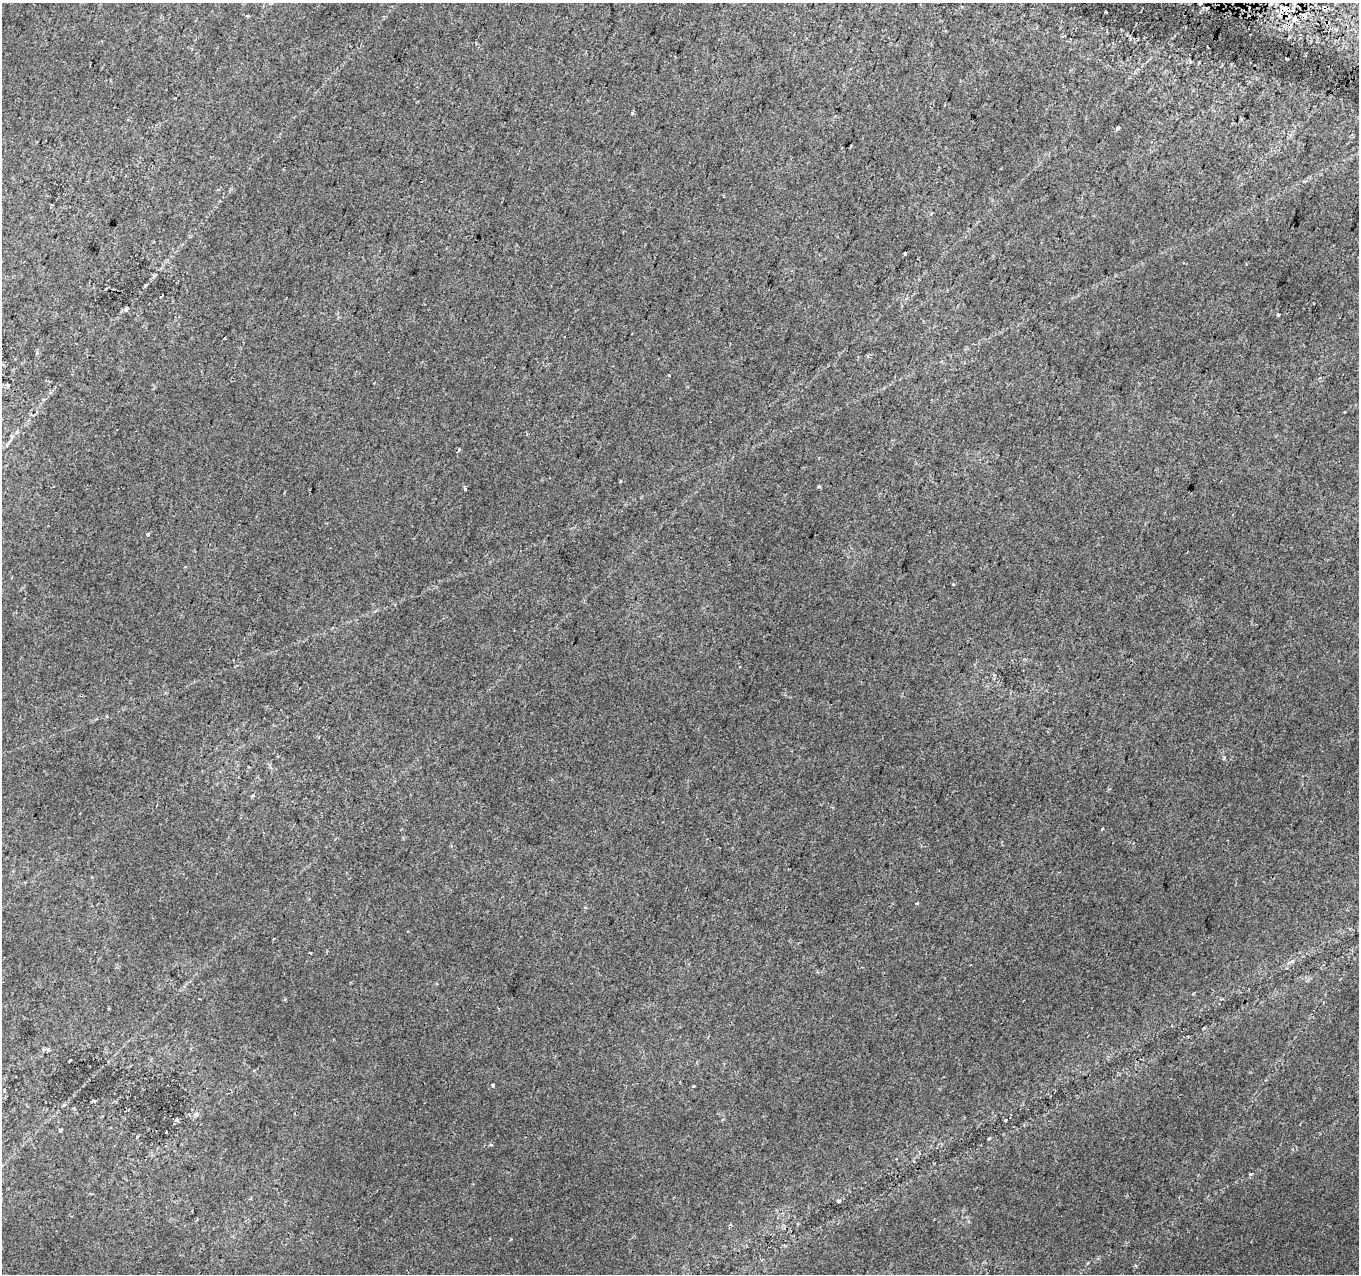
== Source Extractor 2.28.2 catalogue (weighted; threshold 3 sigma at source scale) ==
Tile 10 of 4 x 4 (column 2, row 3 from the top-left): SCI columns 1379-2735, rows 1591-2862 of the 5462 x 5661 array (HDU 1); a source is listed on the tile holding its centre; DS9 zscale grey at full resolution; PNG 1361 x 1276 px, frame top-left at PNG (2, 3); no overlay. Shown black and unused: <1% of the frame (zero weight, under 2 of 3 exposures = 2% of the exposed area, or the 3 px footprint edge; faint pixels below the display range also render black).
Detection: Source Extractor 2.28.2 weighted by HDU 2 'WHT'; one run over the whole footprint, this tile lists its part. Background 0.00388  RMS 0.0036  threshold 0.016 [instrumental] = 3 sigma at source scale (4.5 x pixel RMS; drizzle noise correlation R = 1.50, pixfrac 1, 0.0396/0.0396 arcsec/px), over >= 5 px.
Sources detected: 43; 4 cosmic-ray / hot-pixel residue — not listed; the other 39 listed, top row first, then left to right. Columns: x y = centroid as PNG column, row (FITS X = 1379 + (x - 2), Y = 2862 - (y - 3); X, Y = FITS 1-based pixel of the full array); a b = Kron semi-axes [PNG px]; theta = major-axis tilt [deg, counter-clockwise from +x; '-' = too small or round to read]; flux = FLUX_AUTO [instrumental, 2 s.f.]
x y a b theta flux
1200 3 5 3 - 0.37
1271 4 6 4 30 0.8
1325 8 7 5 -59 1
1283 9 11 10 - 3.7
1106 12 3 3 - 0.89
247 16 3 3 - 0.42
1295 19 7 5 -78 1.1
1286 58 3 2 - 1.7
632 113 4 3 - 0.71
1118 128 4 3 - 2.7
851 146 3 2 - 0.34
905 253 3 2 - 0.4
126 309 6 5 - 0.63
1278 315 3 3 - 0.37
669 375 3 2 - 0.31
1344 412 3 2 - 0.36
459 450 4 3 - 0.62
620 481 3 2 - 0.34
818 486 3 3 - 0.96
465 489 4 3 - 0.56
148 534 3 3 - 1.2
185 567 3 3 - 0.4
953 584 3 3 - 0.32
233 660 2 2 - 0.28
916 903 4 3 - 0.8
585 907 5 3 - 0.29
199 999 3 2 - 0.28
70 1061 5 2 - 0.3
493 1085 3 3 - 1.2
693 1086 3 3 - 1.7
176 1120 6 3 18 0.5
1005 1120 3 3 - 1.8
61 1130 4 3 - 0.62
166 1132 3 2 - 1
137 1137 3 3 - 0.65
989 1138 7 2 44 0.33
491 1145 4 3 - 0.38
1251 1174 4 3 - 0.36
839 1201 5 4 - 0.4
Overlapping masked pixels (flux is a lower limit): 2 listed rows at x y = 1325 8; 1283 9
Unlisted compact peaks at least as high as the median listed source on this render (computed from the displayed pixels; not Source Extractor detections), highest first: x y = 1102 829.